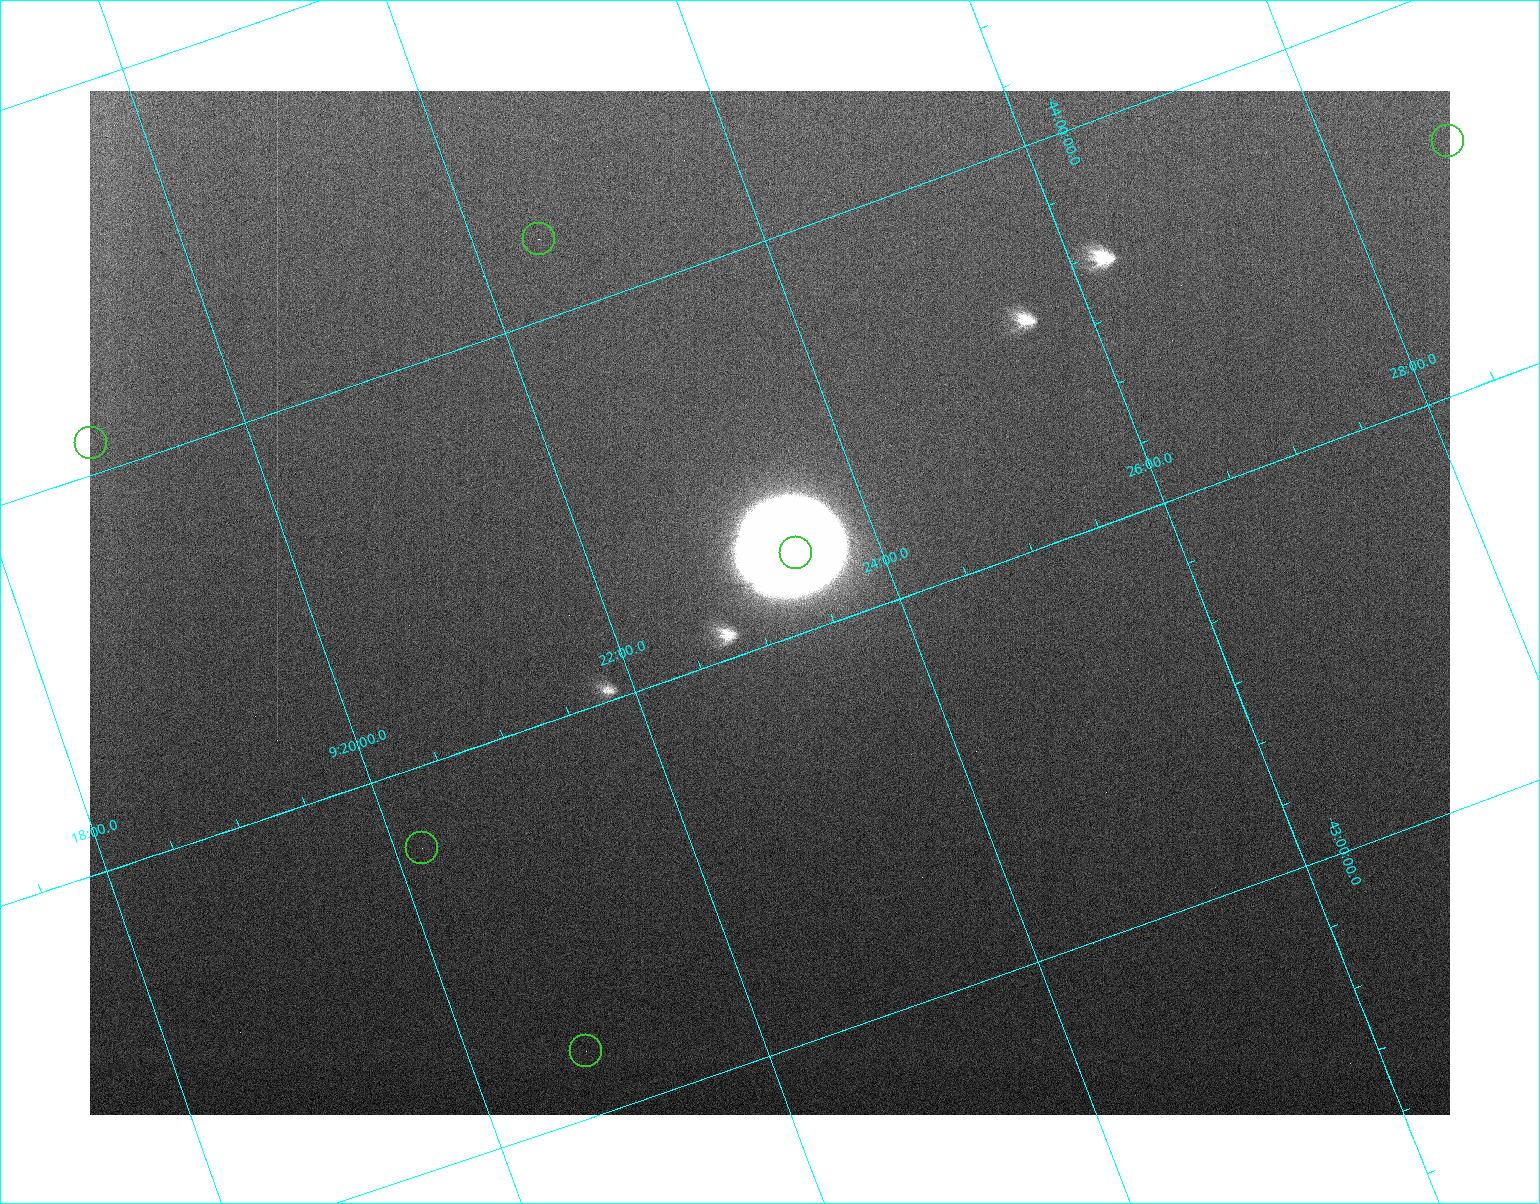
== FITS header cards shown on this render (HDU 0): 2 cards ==
NAXIS1  =                 1360 / length of data axis 1
NAXIS2  =                 1024 / length of data axis 2

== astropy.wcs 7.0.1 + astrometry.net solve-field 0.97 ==
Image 1360 x 1024 px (HDU 0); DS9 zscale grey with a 90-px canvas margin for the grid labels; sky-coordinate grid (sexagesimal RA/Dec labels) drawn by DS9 from the SOLVED WCS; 6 Tycho-2 reference stars matched to detected sources circled (green)
Header WCS: none
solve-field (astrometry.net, Tycho-2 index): SOLVED blind (the file carries no WCS)
Solved WCS: RA---TAN-SIP/DEC--TAN-SIP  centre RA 09:23:07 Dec -43:33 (140.78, -43.55 deg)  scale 4.64 x 4.7 arcsec/px (non-square pixels)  FOV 105.2' x 80.2'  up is +160 deg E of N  parity normal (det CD < 0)
(file carries no celestial WCS; the grid is the blind solution)
Tycho-2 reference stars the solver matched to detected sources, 6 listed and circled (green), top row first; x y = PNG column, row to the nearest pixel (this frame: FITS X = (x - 90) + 1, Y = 1024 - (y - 91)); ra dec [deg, ICRS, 3 dp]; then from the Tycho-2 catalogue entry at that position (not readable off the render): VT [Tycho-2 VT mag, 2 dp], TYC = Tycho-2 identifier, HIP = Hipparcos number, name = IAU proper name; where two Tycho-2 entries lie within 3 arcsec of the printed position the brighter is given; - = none
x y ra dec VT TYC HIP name
1448 141 142.209 -43.811 8.16 7703-300-1 46484 -
539 239 140.616 -44.102 8.15 7703-1224-1 - -
91 443 139.724 -44.040 8.91 7690-2567-1 - -
796 553 140.856 -43.601 8.40 7703-1012-1 46047 -
422 848 140.047 -43.398 7.68 7703-784-1 - -
586 1051 140.200 -43.083 8.15 7699-1135-1 - -